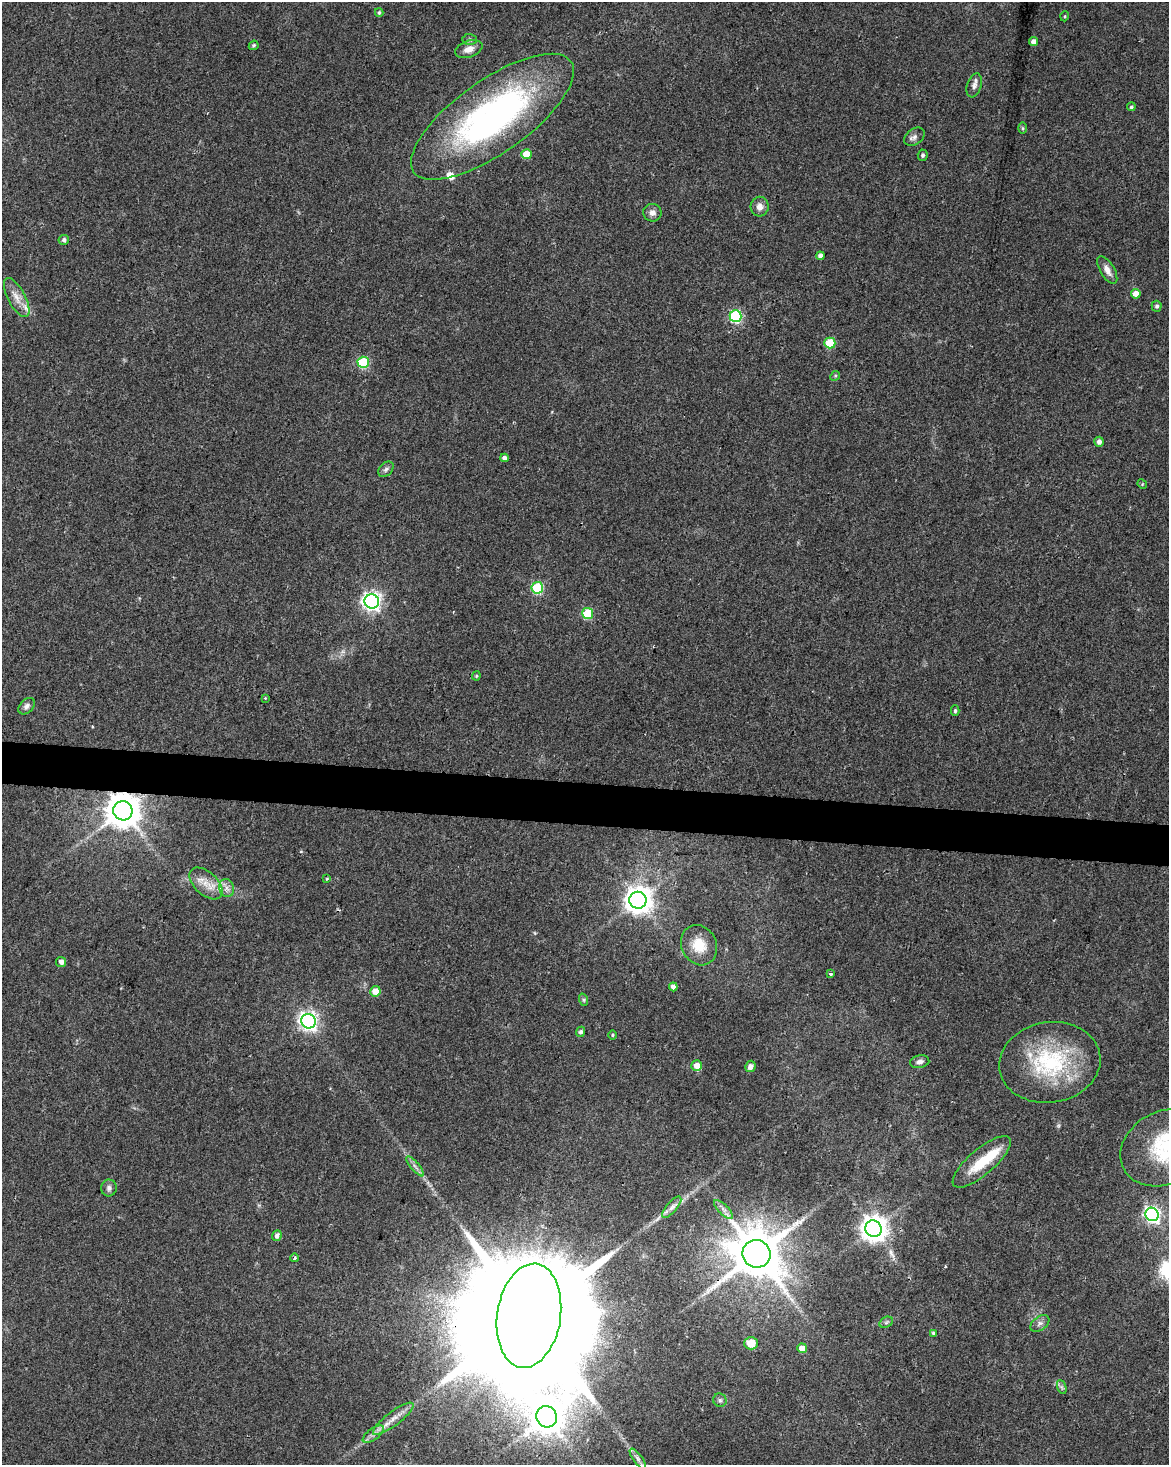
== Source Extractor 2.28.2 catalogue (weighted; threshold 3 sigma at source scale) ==
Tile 7 of 4 x 3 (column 3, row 2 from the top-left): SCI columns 2343-3509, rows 1748-3210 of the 4677 x 4900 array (HDU 1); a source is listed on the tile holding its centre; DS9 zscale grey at full resolution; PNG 1171 x 1467 px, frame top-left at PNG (2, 2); each listed source drawn as its Kron ellipse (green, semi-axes under 4 px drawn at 4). Shown black and unused: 3% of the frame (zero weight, under 2 of 3 exposures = <1% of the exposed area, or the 3 px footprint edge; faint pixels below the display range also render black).
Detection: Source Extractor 2.28.2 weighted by HDU 2 'WHT'; one run over the whole footprint, this tile lists its part. Background 0.0368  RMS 0.0047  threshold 0.0212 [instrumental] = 3 sigma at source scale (4.5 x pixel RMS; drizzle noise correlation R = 1.50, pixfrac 1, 0.0396/0.0396 arcsec/px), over >= 5 px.
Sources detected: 83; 1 cosmic-ray / hot-pixel residue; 1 long thin detection or spike segment (spike, bleed or trail) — neither listed nor drawn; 4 inside a brighter listed object's ellipse — not listed separately; the other 77 listed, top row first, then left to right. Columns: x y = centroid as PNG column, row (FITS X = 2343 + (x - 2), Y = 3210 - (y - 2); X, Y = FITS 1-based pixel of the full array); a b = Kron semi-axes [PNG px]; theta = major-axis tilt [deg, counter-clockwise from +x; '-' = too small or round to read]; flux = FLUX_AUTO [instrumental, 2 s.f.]
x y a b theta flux
379 13 4 3 - 0.69
1065 16 5 3 - 0.43
470 39 7 5 -2 0.92
1034 42 4 4 - 2.6
254 45 5 4 - 0.85
469 49 14 8 19 4.2
974 85 12 7 71 2.1
1131 107 4 4 - 0.74
492 117 96 36 35 160
1023 128 6 4 -89 0.67
914 137 11 7 36 1.9
526 154 5 5 - 9.2
923 155 5 5 - 0.97
760 207 10 9 - 3.3
652 213 9 8 - 2.5
64 240 5 5 - 1.3
820 256 4 4 - 1.8
1107 270 16 7 -60 3.5
1136 294 5 5 - 4.6
17 298 21 8 -62 5.3
1157 306 5 5 - 1.2
736 316 6 6 - 56
830 343 5 5 - 21
363 362 5 5 - 31
835 376 5 4 - 0.62
1099 442 5 5 - 1.9
505 458 4 4 - 2.1
386 469 9 6 45 1.4
1142 484 5 4 - 0.52
537 588 6 5 - 39
372 601 7 7 - 200
588 613 5 5 - 29
476 676 4 4 - 0.58
265 698 4 4 - 0.38
27 706 9 6 46 1.7
955 711 5 4 - 0.78
123 811 10 9 - 1200
327 879 4 3 - 0.4
206 883 20 11 -42 7.1
226 888 9 7 -77 2.4
638 900 8 8 - 540
699 945 21 17 -65 11
61 962 5 5 - 2.1
830 974 4 3 - 2.1
673 987 4 4 - 2.5
375 991 5 5 - 5.9
584 1000 6 4 -71 0.79
308 1021 7 7 - 210
581 1032 5 4 - 1.1
613 1035 5 3 - 0.48
920 1062 9 6 9 1.9
1050 1062 51 40 9 51
697 1066 5 5 - 4
750 1066 6 5 - 1.9
1164 1148 46 36 29 44
982 1162 36 13 40 15
415 1166 12 3 -49 1.6
109 1188 8 7 - 1.8
672 1207 13 5 49 2.4
723 1210 12 5 -45 2
1152 1214 7 6 - 130
873 1229 8 8 - 530
277 1236 5 4 - 1.8
756 1254 14 13 - 2700
295 1258 4 3 - 0.66
529 1316 52 32 81 36000
886 1322 7 5 30 1.1
1040 1323 11 6 35 1.8
933 1333 4 4 - 0.61
751 1343 7 6 - 8.7
802 1348 5 4 - 4.4
1062 1387 7 4 -71 1
720 1400 7 6 - 1.2
547 1417 11 10 - 780
393 1419 25 7 37 5.4
373 1434 12 5 36 2.4
638 1459 12 4 -54 1.9
Overlapping masked pixels (flux is a lower limit): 3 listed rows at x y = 123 811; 756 1254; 529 1316
Isophote crosses this tile's border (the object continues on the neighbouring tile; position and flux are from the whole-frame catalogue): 1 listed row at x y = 1164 1148